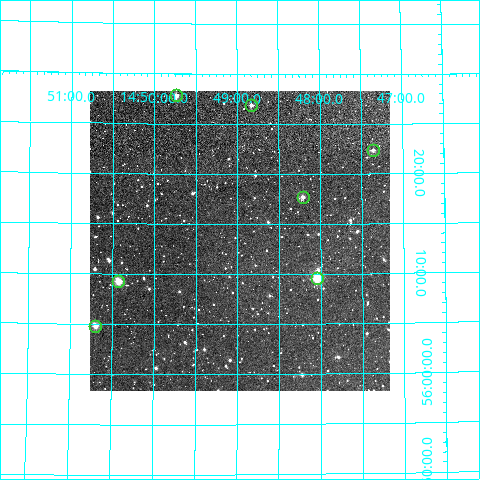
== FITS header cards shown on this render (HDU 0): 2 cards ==
NAXIS1  =                  300
NAXIS2  =                  300

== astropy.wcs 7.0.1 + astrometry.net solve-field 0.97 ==
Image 300 x 300 px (HDU 0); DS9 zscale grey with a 90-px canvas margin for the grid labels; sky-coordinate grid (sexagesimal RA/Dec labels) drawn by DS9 from the SOLVED WCS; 7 Tycho-2 reference stars matched to detected sources circled (green)
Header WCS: RA---TAN/DEC--TAN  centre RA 14:48:59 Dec +56:13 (222.24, +56.22 deg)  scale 6 arcsec/px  FOV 30.0' x 30.0'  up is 0 deg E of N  parity normal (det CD < 0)
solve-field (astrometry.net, Tycho-2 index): VERIFIED the header's WCS against the Tycho-2 star catalogue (verified at 2 index scales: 7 matches each, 0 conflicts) and refined it, rather than solving blind
Solved WCS: RA---TAN-SIP/DEC--TAN-SIP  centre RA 14:48:59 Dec +56:13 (222.24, +56.22 deg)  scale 6.01 arcsec/px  FOV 30.1' x 30.0'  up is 0 deg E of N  parity normal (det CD < 0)
The solver's refit moves the header's centre by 2 arcsec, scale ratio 1.002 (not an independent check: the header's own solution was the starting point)
Tycho-2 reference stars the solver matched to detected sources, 7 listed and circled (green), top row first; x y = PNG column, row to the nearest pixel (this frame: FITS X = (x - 90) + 1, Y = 300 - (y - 91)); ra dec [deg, ICRS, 3 dp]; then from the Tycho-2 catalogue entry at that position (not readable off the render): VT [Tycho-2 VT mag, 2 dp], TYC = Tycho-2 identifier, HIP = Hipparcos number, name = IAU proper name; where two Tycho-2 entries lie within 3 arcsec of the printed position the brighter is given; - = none
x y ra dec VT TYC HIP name
176 95 222.434 +56.464 10.30 3864-917-1 - -
251 105 222.207 +56.448 11.20 3863-420-1 - -
373 150 221.840 +56.373 12.25 3863-191-1 - -
303 197 222.053 +56.295 11.81 3863-566-1 - -
317 278 222.012 +56.159 10.11 3863-693-1 72389 -
118 281 222.606 +56.154 10.47 3864-798-1 - -
95 326 222.673 +56.080 10.87 3864-913-1 - -